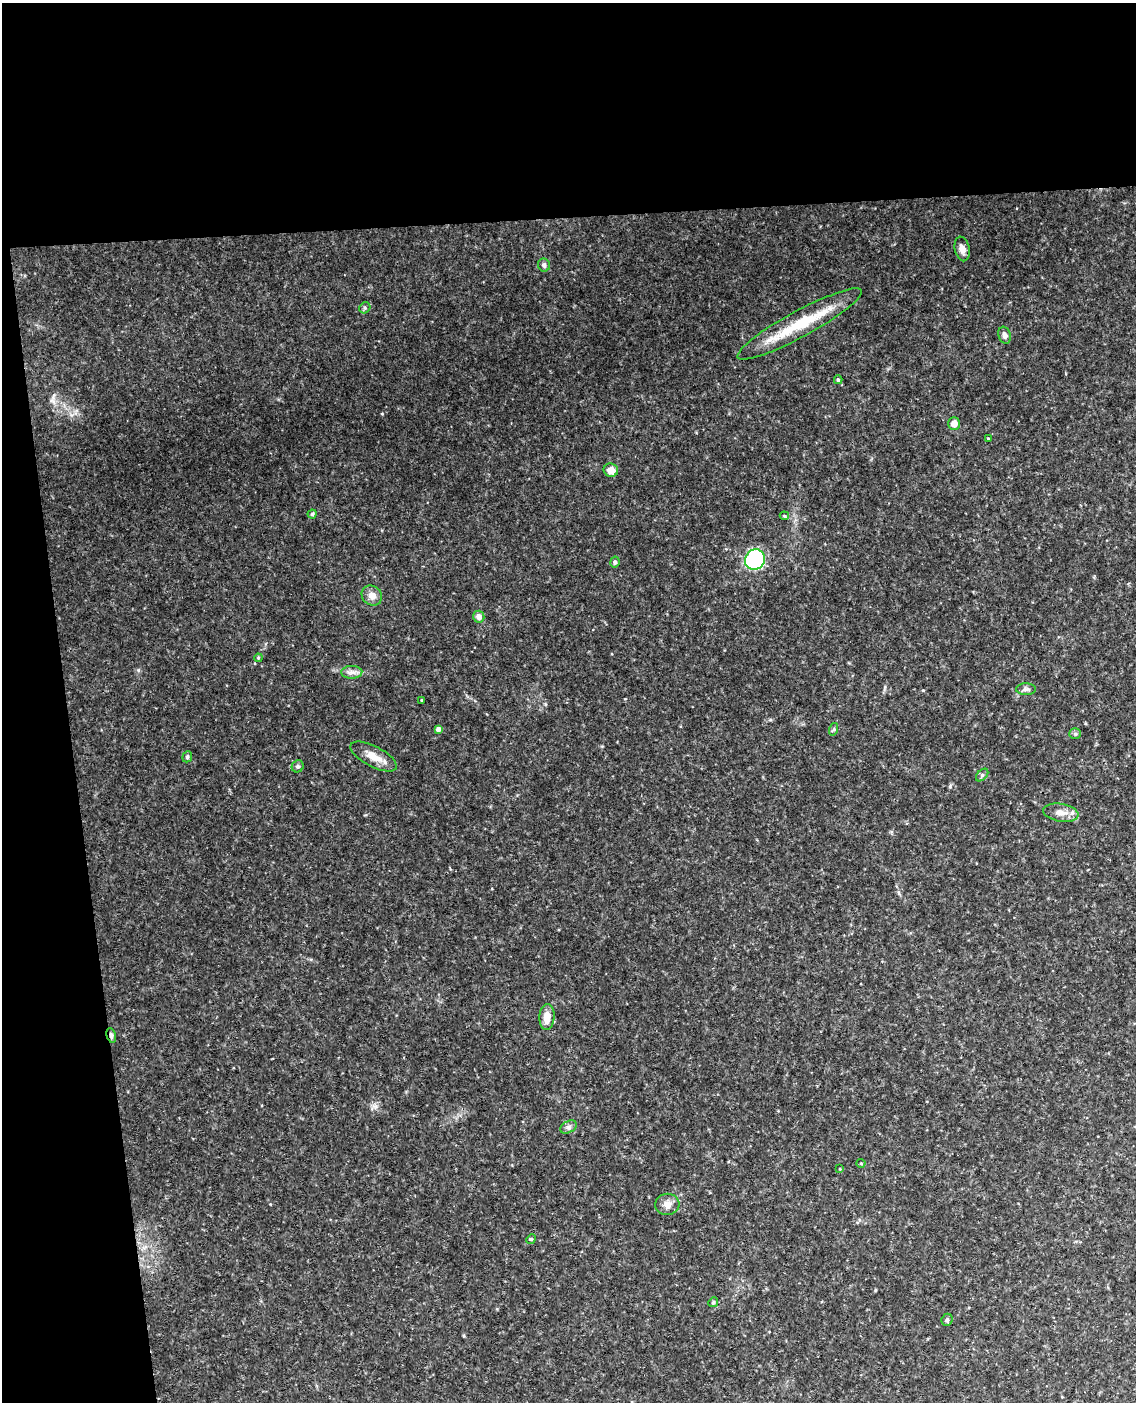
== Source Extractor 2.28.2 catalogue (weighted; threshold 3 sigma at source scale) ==
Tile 1 of 4 x 3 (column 1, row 1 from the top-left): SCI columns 60-1193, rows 3044-4443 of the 4652 x 4581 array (HDU 1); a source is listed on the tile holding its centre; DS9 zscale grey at full resolution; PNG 1138 x 1404 px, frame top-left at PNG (2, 3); each listed source drawn as its Kron ellipse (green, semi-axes under 4 px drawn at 4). Shown black and unused: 21% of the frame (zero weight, under 3 of 4 exposures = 6% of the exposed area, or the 3 px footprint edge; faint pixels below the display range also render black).
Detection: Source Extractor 2.28.2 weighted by HDU 2 'WHT'; one run over the whole footprint, this tile lists its part. Background 0.116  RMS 0.01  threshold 0.0451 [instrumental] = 3 sigma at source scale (4.5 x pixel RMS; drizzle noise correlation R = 1.50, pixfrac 1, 0.05/0.05 arcsec/px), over >= 5 px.
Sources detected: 36; all 36 listed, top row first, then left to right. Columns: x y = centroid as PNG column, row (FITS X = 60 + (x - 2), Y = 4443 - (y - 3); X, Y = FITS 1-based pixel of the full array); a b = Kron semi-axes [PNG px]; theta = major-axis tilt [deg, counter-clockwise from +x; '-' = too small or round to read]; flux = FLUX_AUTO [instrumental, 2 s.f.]
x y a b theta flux
962 249 12 7 -78 5.4
544 265 6 6 - 2.8
365 308 6 5 - 1.8
800 324 70 13 29 50
1005 335 8 6 -71 3.8
838 380 4 3 - 1.4
954 424 6 6 - 8.1
988 439 3 2 - 0.84
611 470 7 6 - 9.7
312 514 4 4 - 1.4
784 516 5 4 - 1.2
755 560 10 10 - 110
615 562 5 4 - 1.9
372 596 10 9 - 6.8
479 617 6 5 - 5.7
258 658 4 3 - 0.87
352 672 10 6 2 4.2
1026 689 10 6 1 2.9
422 700 3 2 - 0.77
438 729 4 4 - 4.5
834 729 6 4 72 1.4
1075 734 6 5 - 1.8
187 757 6 5 - 1.9
374 757 25 10 -28 12
298 766 6 5 - 2
982 775 7 4 46 2
1061 813 18 8 -9 8.7
547 1017 13 7 86 12
111 1036 8 4 -75 2.6
568 1127 9 6 27 2.8
861 1163 4 4 - 1.1
840 1169 3 2 - 0.62
667 1204 12 10 8 6.8
531 1239 5 4 - 1
713 1302 5 4 - 1.3
947 1320 6 5 - 2.3
Overlapping masked pixels (flux is a lower limit): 1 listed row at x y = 111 1036
Unlisted compact peaks at least as high as the median listed source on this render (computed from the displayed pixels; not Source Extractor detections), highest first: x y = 382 414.